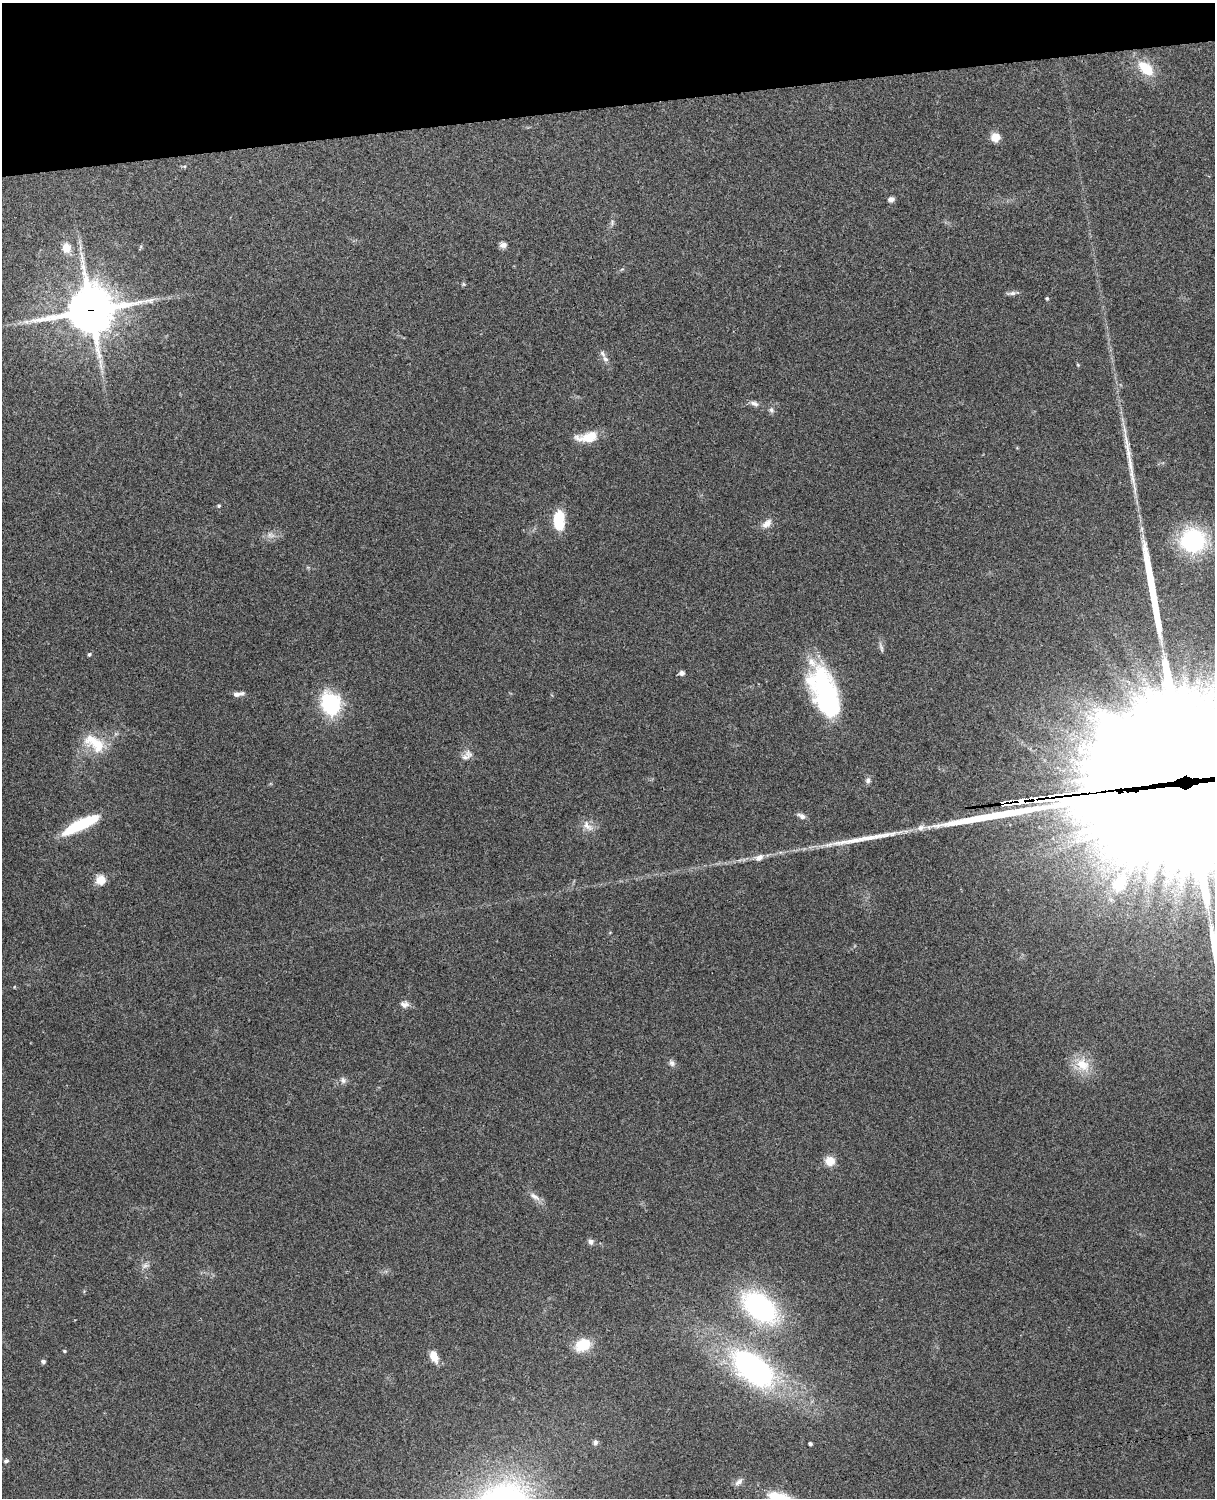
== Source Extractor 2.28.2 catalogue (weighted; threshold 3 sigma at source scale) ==
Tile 3 of 4 x 3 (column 3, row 1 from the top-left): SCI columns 2544-3756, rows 3155-4650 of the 5089 x 4927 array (HDU 1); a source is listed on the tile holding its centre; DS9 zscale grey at full resolution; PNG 1217 x 1500 px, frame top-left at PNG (2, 3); no overlay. Shown black and unused: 7% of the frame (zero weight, under 3 of 4 exposures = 6% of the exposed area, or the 3 px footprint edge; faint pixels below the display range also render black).
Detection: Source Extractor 2.28.2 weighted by HDU 2 'WHT'; one run over the whole footprint, this tile lists its part. Background 0.21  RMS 0.0082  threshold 0.037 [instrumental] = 3 sigma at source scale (4.5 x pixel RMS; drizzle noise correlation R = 1.50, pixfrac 1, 0.05/0.05 arcsec/px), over >= 5 px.
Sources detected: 62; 1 inside a brighter object's white glare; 4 long thin detections or spike segments (spike, bleed or trail) — not listed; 1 inside a brighter listed object's ellipse — not listed separately; the other 56 listed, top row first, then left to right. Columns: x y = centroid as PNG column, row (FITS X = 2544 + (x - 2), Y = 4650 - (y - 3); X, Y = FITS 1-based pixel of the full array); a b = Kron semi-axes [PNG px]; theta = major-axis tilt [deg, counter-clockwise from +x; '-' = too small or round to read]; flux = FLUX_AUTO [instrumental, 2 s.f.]
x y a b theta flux
1146 68 23 13 -44 22
995 137 9 9 - 8.7
891 199 7 5 12 3.1
612 222 8 6 72 2
503 245 8 6 6 3.5
66 248 11 10 - 9.4
622 269 6 3 18 1
464 284 7 4 -89 1.1
1011 293 16 5 6 2.6
1047 298 4 4 - 1.1
91 310 17 16 - 2900
605 359 10 6 -61 3.2
1078 365 5 4 - 0.77
754 403 13 6 -21 3.4
771 410 8 6 -76 2.5
587 437 25 10 7 17
219 506 5 4 - 1.1
559 520 21 12 -89 23
767 524 14 8 43 6.1
271 535 12 6 -12 4.3
1193 540 25 23 -10 87
881 648 15 4 -74 2.4
89 654 4 4 - 1.6
681 673 6 5 - 3
825 693 54 22 -69 140
238 694 13 5 8 4.4
331 704 23 18 -71 62
94 743 34 17 -36 25
467 755 18 11 47 6.2
1186 768 129 94 5 52000
868 780 8 7 - 2.6
801 816 13 6 -27 3.3
81 824 43 10 26 42
588 826 19 9 -44 6.6
921 828 13 9 16 5.2
759 858 12 8 25 4.9
101 880 12 11 - 9
1119 884 19 15 65 26
404 1004 12 8 -5 4.1
672 1063 9 7 -54 2.9
1083 1065 24 16 -45 19
343 1080 9 7 -62 3.1
830 1161 9 9 - 11
535 1197 18 7 -35 5.2
591 1242 7 7 - 2.9
145 1266 12 6 15 3.4
760 1307 33 20 -38 150
583 1345 14 11 24 26
64 1351 4 4 - 1
434 1356 13 8 -67 10
43 1361 4 4 - 2.3
753 1368 37 20 -38 230
595 1442 7 6 - 2.3
810 1444 4 3 - 1.7
6 1461 7 5 18 1.6
739 1482 13 7 40 3.5
Overlapping masked pixels (flux is a lower limit): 2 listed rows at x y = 91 310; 1186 768
Isophote crosses this tile's border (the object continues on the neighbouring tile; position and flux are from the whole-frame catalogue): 1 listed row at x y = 1186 768